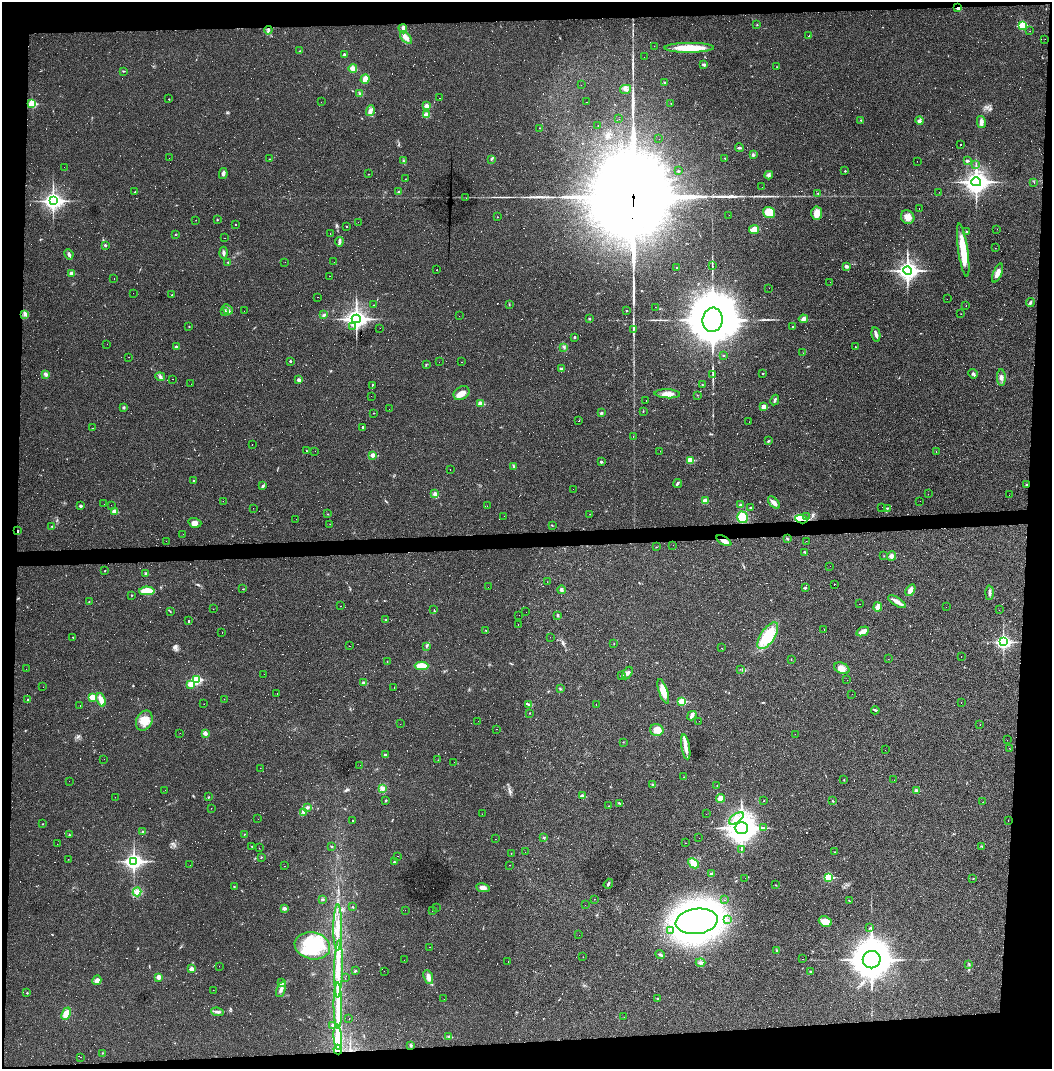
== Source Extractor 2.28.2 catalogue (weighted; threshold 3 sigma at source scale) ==
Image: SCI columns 34-4231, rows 13-4277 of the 4277 x 4302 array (HDU 1 of 3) = the unmasked area's bounding box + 8 px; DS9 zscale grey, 4 x 4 block average (1 PNG px = mean of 4 x 4 image px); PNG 1054 x 1071 px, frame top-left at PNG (2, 2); each listed source drawn as its Kron ellipse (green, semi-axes under 4 px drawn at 4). Shown black and unused: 9% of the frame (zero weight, under 2 of 3 exposures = <1% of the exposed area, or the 3 px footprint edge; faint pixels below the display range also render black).
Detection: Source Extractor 2.28.2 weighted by HDU 2 'WHT'. Background 0.0281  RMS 0.0061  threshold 0.0273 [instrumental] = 3 sigma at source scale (4.5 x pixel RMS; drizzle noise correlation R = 1.50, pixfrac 1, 0.05/0.05 arcsec/px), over >= 5 px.
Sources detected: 952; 24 too faint to see at this stretch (4 x 4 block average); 6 inside a brighter object's white glare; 452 cosmic-ray / hot-pixel residue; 7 long thin detections or spike segments (spike, bleed or trail) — neither listed nor drawn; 2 coinciding with a brighter row at this scale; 17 inside a brighter listed object's ellipse — not listed separately; the other 444 listed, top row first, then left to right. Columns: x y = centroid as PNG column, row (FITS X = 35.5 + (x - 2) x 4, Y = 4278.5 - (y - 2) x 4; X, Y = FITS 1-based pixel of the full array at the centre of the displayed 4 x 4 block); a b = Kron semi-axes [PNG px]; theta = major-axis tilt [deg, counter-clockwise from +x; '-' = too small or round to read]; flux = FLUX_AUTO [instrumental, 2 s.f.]
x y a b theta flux
957 8 3 2 - 4.9
757 25 2 2 - 1.1
1022 25 2 2 - 190
403 29 5 3 - 8
268 30 4 2 - 4.6
1030 31 2 2 - 0.5
809 36 2 2 - 0.49
406 38 7 4 -48 19
1045 39 2 2 - 0.56
654 46 2 2 - 0.46
689 48 25 5 1 89
300 51 2 2 - 1.4
344 54 3 2 - 5.2
644 57 2 2 - 0.59
704 65 3 3 - 5
777 67 2 2 - 1.3
353 68 4 4 - 18
123 71 3 2 - 2.5
365 79 5 3 - 25
664 82 2 2 - 2.9
581 85 2 2 - 1.6
626 89 5 2 - 7.7
360 94 3 3 - 4.6
439 98 2 2 - 0.44
169 99 2 2 - 1.6
321 102 2 2 - 0.59
586 102 2 2 - 2
671 103 2 2 - 1.2
32 104 2 2 - 170
426 106 2 2 - 40
370 111 5 4 - 11
426 115 4 3 - 15
619 119 2 2 - 0.95
861 120 2 2 - 2.4
920 121 4 3 - 7.5
981 122 6 4 -78 12
598 125 2 2 - 0.58
540 128 2 2 - 1.4
659 139 2 2 - 1.6
961 145 2 2 - 160
739 148 4 2 - 4.7
753 155 2 2 - 4.5
169 158 2 2 - 0.41
725 158 3 2 - 1.7
269 159 2 2 - 0.97
491 159 2 2 - 2
403 161 2 2 - 2.1
917 161 2 2 - 0.46
967 161 2 2 - 15
976 165 3 2 - 1.7
64 167 2 2 - 0.83
678 171 2 2 - 5.6
845 171 2 2 - 3.6
223 173 5 3 - 9.5
368 174 2 2 - 0.87
769 175 4 3 - 7.1
405 179 2 2 - 0.77
976 182 5 4 - 2300
1034 183 2 2 - 0.58
762 187 2 2 - 0.55
135 192 2 2 - 1.4
399 192 2 2 - 5.1
939 192 2 2 - 0.7
818 193 2 2 - 2.4
466 198 2 2 - 0.7
53 201 4 3 - 1600
919 209 2 2 - 2
769 212 6 5 - 62
817 213 7 5 86 30
729 215 2 2 - 1.9
497 217 2 2 - 1
908 217 7 6 - 26
196 220 2 2 - 0.62
217 220 2 2 - 2.1
358 222 2 2 - 0.43
236 224 2 2 - 3
347 226 2 2 - 1.4
997 229 2 2 - 0.8
754 230 5 4 - 34
967 232 2 2 - 100
175 234 2 2 - 1.4
330 234 2 2 - 1.3
225 238 2 2 - 0.54
339 242 4 2 - 9.5
105 245 2 2 - 12
996 248 2 2 - 0.59
963 250 27 5 -82 94
223 253 6 2 -88 6.8
69 254 5 3 - 7.4
228 262 2 2 - 3.9
285 262 2 2 - 0.58
334 262 2 2 - 0.77
712 265 3 2 - 3
846 266 2 2 - 20
677 267 2 2 - 2.6
437 270 2 2 - 1
907 271 4 4 - 1600
72 273 2 2 - 49
997 273 10 3 68 23
329 276 2 2 - 0.63
114 279 2 2 - 1.4
830 282 2 2 - 0.38
769 288 2 2 - 1.6
133 293 2 2 - 0.6
172 295 2 2 - 3.2
318 297 2 2 - 0.91
947 299 2 2 - 0.69
1030 302 4 3 - 6.1
509 304 3 2 - 1.5
374 305 2 2 - 0.87
966 306 2 2 - 3.4
655 307 2 2 - 0.42
227 309 6 2 -45 7.2
244 311 2 2 - 1.4
626 311 2 2 - 4
225 312 2 2 - 7.4
25 314 3 3 - 6
961 314 2 2 - 0.78
324 315 3 2 - 5.7
459 316 2 2 - 0.36
589 318 3 2 - 2.6
356 319 4 4 - 1900
803 319 4 4 - 8.8
713 320 12 10 81 26000
189 326 2 2 - 2.6
353 326 2 2 - 1
793 327 2 2 - 5.8
380 328 2 2 - 7
634 329 3 2 - 2.8
876 334 7 3 -78 10
574 337 2 2 - 7.5
107 344 2 2 - 0.4
176 347 2 2 - 11
564 347 2 2 - 1.6
855 347 2 2 - 1
803 353 2 2 - 0.46
723 355 2 2 - 3.5
129 357 2 2 - 0.54
290 361 2 2 - 7.3
439 362 2 2 - 0.35
462 362 2 2 - 0.52
426 365 3 2 - 2.3
561 369 2 2 - 3
763 373 2 2 - 2.9
45 374 4 3 - 8.2
713 374 4 2 - 3.2
973 374 5 2 - 6.9
160 377 5 2 - 6.1
1001 378 8 2 -89 8.7
173 379 2 2 - 0.63
299 380 2 2 - 27
191 384 2 2 - 0.42
702 385 2 2 - 2.9
372 386 2 2 - 140
461 393 8 6 33 26
667 394 13 4 -2 26
697 395 2 2 - 0.97
371 396 2 2 - 7.6
775 400 5 2 - 5.4
646 401 2 2 - 0.58
481 404 2 2 - 66
123 407 3 3 - 5.4
764 407 4 3 - 17
389 409 2 2 - 1.8
643 411 2 2 - 1.4
374 413 3 2 - 1.1
601 413 2 2 - 6.3
579 420 2 2 - 250
749 422 2 2 - 0.43
362 427 3 2 - 280
92 428 2 2 - 1.6
633 437 2 2 - 1.3
768 441 3 2 - 3.9
252 444 2 2 - 0.55
306 451 2 2 - 35
315 451 2 2 - 1.5
660 451 2 2 - 3.5
936 452 2 2 - 1.5
372 455 2 2 - 46
690 460 2 2 - 110
601 462 2 2 - 8.3
514 466 3 3 - 5.8
450 470 2 2 - 0.8
193 481 2 2 - 1.5
677 483 5 2 - 6.1
1026 485 2 2 - 12
263 486 4 2 - 3.9
573 489 2 2 - 0.46
435 494 4 3 - 10
928 494 2 2 - 0.58
1009 495 2 2 - 0.39
223 501 2 2 - 0.71
705 501 2 2 - 59
920 501 2 2 - 0.45
774 503 7 3 -47 16
104 504 2 2 - 2.9
111 505 2 2 - 1.3
740 505 3 2 - 4.3
80 506 2 2 - 13
487 506 2 2 - 0.63
882 507 2 2 - 1.7
253 508 2 2 - 0.48
751 508 2 2 - 1.7
887 508 3 2 - 3
114 511 2 2 - 66
328 514 2 2 - 1.2
590 514 2 2 - 0.82
504 516 2 2 - 2
742 517 6 5 - 67
807 517 2 2 - 0.68
296 519 2 2 - 0.93
801 519 6 3 -12 84
195 523 6 5 - 16
330 524 2 2 - 7.9
552 525 2 2 - 1.6
52 526 2 2 - 1.2
18 531 4 2 - 2.8
183 534 2 2 - 3.1
787 539 2 2 - 2.1
166 541 2 2 - 0.5
724 541 8 3 -29 16
806 541 2 2 - 0.54
673 545 2 2 - 1
656 547 2 2 - 0.77
805 552 3 2 - 3.6
884 556 2 2 - 1.1
891 556 5 3 - 11
830 566 2 2 - 0.97
105 571 2 2 - 1.8
146 573 4 2 - 5.5
547 582 2 2 - 0.45
834 585 2 2 - 45
488 587 2 2 - 0.85
805 588 2 2 - 7
243 589 2 2 - 0.75
561 590 4 3 - 6.6
910 590 6 3 58 20
147 591 7 3 -1 79
989 593 7 3 88 9.1
132 595 2 2 - 1.8
89 601 2 2 - 1.3
897 602 10 3 -33 18
859 604 2 2 - 0.98
341 606 2 2 - 1.4
878 607 4 2 - 32
946 607 2 2 - 1.2
213 609 2 2 - 0.72
434 609 2 2 - 0.64
999 610 2 2 - 1.1
170 611 2 2 - 1.3
526 612 2 2 - 0.54
519 615 2 2 - 0.46
558 615 3 3 - 4.3
386 620 2 2 - 1.6
189 621 2 2 - 130
518 625 2 2 - 0.58
824 629 2 2 - 0.9
486 630 2 2 - 1.5
863 631 6 3 26 29
222 632 2 2 - 3.6
768 636 15 7 56 140
73 637 2 2 - 2.1
550 637 2 2 - 0.47
1003 642 3 3 - 850
614 643 2 2 - 0.97
349 646 2 2 - 20
426 646 2 2 - 1.6
721 648 2 2 - 1.4
961 657 2 2 - 0.58
888 659 2 2 - 0.42
791 660 2 2 - 1.2
387 661 2 2 - 1.2
422 666 7 4 0 62
842 668 8 5 -25 20
26 669 2 2 - 0.38
740 669 2 2 - 0.42
627 673 7 3 60 8.9
264 674 2 2 - 0.39
622 675 3 2 - 3.1
197 679 2 2 - 260
847 680 2 2 - 0.77
363 683 2 2 - 29
191 684 2 2 - 82
43 687 2 2 - 6.1
394 688 2 2 - 86
560 689 3 2 - 2.2
663 691 13 4 -71 48
277 693 2 2 - 0.52
852 694 2 2 - 0.54
92 697 2 2 - 93
224 699 2 2 - 0.92
28 700 2 2 - 7.1
101 700 7 3 -70 32
682 701 2 2 - 160
961 703 2 2 - 2.9
204 704 2 2 - 0.56
528 704 4 2 - 3.4
80 705 2 2 - 1.1
596 705 2 2 - 2.2
875 710 4 2 - 4.2
530 713 2 2 - 1.4
692 716 5 2 - 6.8
144 721 10 7 63 41
478 721 2 2 - 0.97
699 721 2 2 - 0.37
400 724 2 2 - 0.45
980 725 2 2 - 1.9
496 729 2 2 - 0.56
657 730 7 6 - 27
180 733 2 2 - 0.51
205 733 4 3 - 10
795 734 2 2 - 0.53
1007 740 2 2 - 1.6
623 742 2 2 - 1.2
686 747 12 3 -80 22
1009 748 2 2 - 0.59
885 750 2 2 - 1.2
385 755 3 3 - 4.8
104 759 2 2 - 0.51
438 760 2 2 - 0.81
454 762 2 2 - 0.42
360 765 2 2 - 0.54
260 768 2 2 - 0.76
684 777 2 2 - 0.99
844 780 2 2 - 1.7
894 780 2 2 - 0.8
69 781 2 2 - 0.43
653 785 4 3 - 5
717 786 2 2 - 1.2
382 789 4 3 - 8
165 790 2 2 - 0.68
917 791 2 2 - 32
582 796 2 2 - 35
115 797 2 2 - 0.37
208 797 2 2 - 3.9
721 798 4 3 - 27
386 800 2 2 - 7.1
764 801 2 2 - 0.77
833 801 2 2 - 1.5
983 802 2 2 - 0.68
619 803 4 2 - 3.2
608 806 2 2 - 0.77
307 807 4 2 - 4.8
211 808 2 2 - 0.55
303 812 3 2 - 5.3
482 814 2 2 - 1.2
706 814 2 2 - 2.4
736 818 8 4 37 23
258 819 2 2 - 1.3
353 820 2 2 - 1.4
1008 821 2 2 - 0.87
43 824 2 2 - 1.1
741 828 6 6 - 4600
763 828 2 2 - 1.6
143 831 3 2 - 1.9
244 834 2 2 - 0.99
69 835 2 2 - 2.4
544 837 3 2 - 2.4
699 838 2 2 - 10
495 839 2 2 - 0.54
686 843 2 2 - 0.58
57 844 2 2 - 0.5
331 846 2 2 - 1.4
982 846 3 2 - 2.2
252 847 2 2 - 1.1
259 848 2 2 - 0.42
741 849 2 2 - 1.6
525 852 2 2 - 0.38
834 852 2 2 - 1.3
511 854 2 2 - 0.72
397 856 2 2 - 0.84
261 857 2 2 - 2
68 859 2 2 - 0.71
134 861 4 3 - 1400
394 862 2 2 - 6.2
693 863 6 4 -43 31
190 865 2 2 - 0.98
509 865 2 2 - 2.9
285 866 2 2 - 0.87
711 874 3 3 - 3.9
828 877 2 2 - 200
745 878 2 2 - 0.8
973 878 2 2 - 1.3
608 884 5 2 - 5.1
775 885 2 2 - 1.8
234 887 2 2 - 1.2
483 888 7 4 -10 16
137 892 4 4 - 11
594 899 2 2 - 0.62
323 900 3 2 - 2.4
724 900 2 2 - 2.6
849 901 2 2 - 1.9
585 905 2 2 - 0.91
352 907 2 2 - 1.7
284 908 2 2 - 32
436 908 2 2 - 0.45
405 910 2 2 - 5.3
433 911 2 2 - 0.47
727 919 2 2 - 0.74
697 921 21 12 8 1600
825 922 7 5 -23 40
338 928 23 2 89 31
870 928 4 2 - 2.6
671 930 2 2 - 1.1
579 935 2 2 - 0.71
312 946 18 13 -11 160
430 947 2 2 - 0.56
777 951 2 2 - 1.1
660 955 5 2 - 4.9
583 957 2 2 - 0.46
802 959 2 2 - 3.2
404 960 2 2 - 0.46
872 960 9 8 - 8500
508 961 2 2 - 0.46
700 962 5 3 - 8.1
969 964 3 2 - 2.5
219 966 2 2 - 0.54
191 969 2 2 - 48
338 969 29 3 88 51
355 971 3 2 - 3.3
384 971 2 2 - 0.46
811 972 2 2 - 3.7
159 977 2 2 - 57
428 977 7 4 -70 17
345 978 2 2 - 0.96
97 980 5 4 - 17
281 983 2 2 - 3.2
281 989 8 3 68 12
213 990 2 2 - 0.82
27 993 2 2 - 3.5
657 998 2 2 - 4
444 999 2 2 - 1.6
338 1005 23 2 -89 57
217 1012 6 3 -7 9.3
66 1014 6 4 69 31
624 1017 2 2 - 0.42
349 1019 2 2 - 0.83
333 1025 2 2 - 11
449 1036 4 2 - 4.3
338 1037 13 3 -86 140
411 1045 3 2 - 3.3
338 1050 5 2 - 53
102 1053 2 2 - 1.8
81 1057 2 2 - 28
Overlapping masked pixels (flux is a lower limit): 7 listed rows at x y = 957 8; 1026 485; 801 519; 18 531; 724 541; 338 1037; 338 1050
Diffuse or blended objects may show on this block-average render without a row.